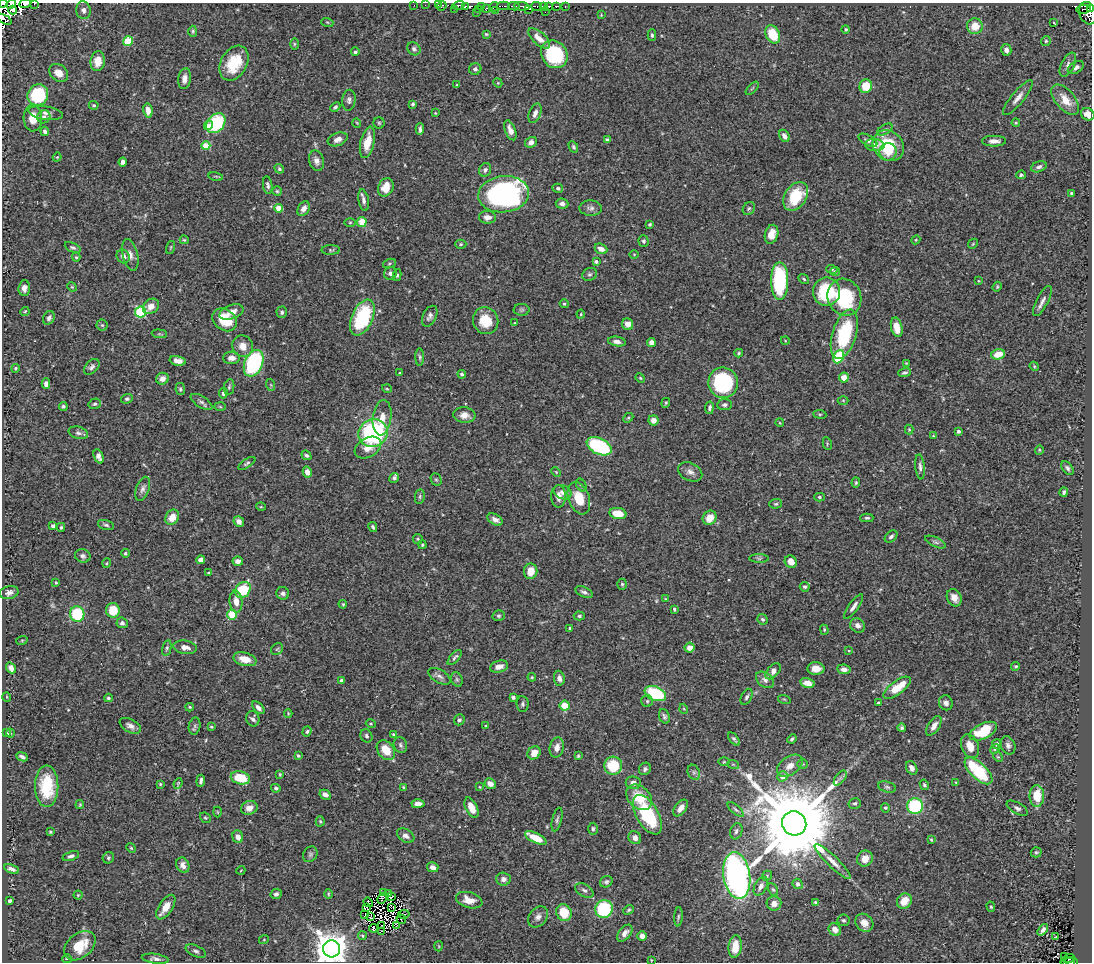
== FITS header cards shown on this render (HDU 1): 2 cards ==
NAXIS1  =                 1090
NAXIS2  =                  960

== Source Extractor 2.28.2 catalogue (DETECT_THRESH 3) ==
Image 1090 x 960 px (HDU 1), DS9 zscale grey, 1 PNG px = 1 image px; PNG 1094 x 964 px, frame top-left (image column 1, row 960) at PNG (2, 3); each listed source drawn as its Kron ellipse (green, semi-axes under 4 px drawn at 4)
Background 0.697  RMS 0.026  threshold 0.0781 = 3 sigma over >= 5 px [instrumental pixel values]
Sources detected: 491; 13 with non-positive FLUX_AUTO (blend fragments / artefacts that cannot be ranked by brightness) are neither listed nor drawn; the other 478 listed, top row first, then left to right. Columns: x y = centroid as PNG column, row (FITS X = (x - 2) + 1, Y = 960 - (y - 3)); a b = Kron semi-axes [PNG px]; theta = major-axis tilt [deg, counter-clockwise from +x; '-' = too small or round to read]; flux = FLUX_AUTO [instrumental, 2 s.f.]
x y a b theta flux
3 3 4 2 - 71
11 4 5 3 - 33
25 4 6 3 5 240
34 4 3 2 - 54
414 5 2 2 - 7.1
425 5 2 2 - 4.1
438 5 2 2 - 8.3
458 5 6 3 13 120
442 6 5 3 - 20
465 6 3 3 - 180
504 6 6 2 0 43
514 6 6 3 -7 81
522 6 8 3 -6 190
536 6 5 3 - 140
543 6 3 3 - 150
549 6 3 3 - 98
556 6 4 3 - 64
565 6 3 2 - 37
481 7 4 2 - 28
494 7 5 3 - 34
486 8 4 3 - 43
1090 8 4 3 - 110
454 9 2 2 - 29
478 9 3 2 - 13
529 9 4 2 - 45
1084 9 7 3 8 44
13 10 4 3 - 37
83 10 9 7 -81 6.7
496 10 3 3 - 2.9
476 12 3 3 - 2.9
545 12 2 2 - 1.8
1088 13 11 8 -69 320
601 15 4 4 - 1.4
4 19 8 3 -27 160
327 22 6 4 -18 2.2
1054 23 3 2 - 1.3
975 26 8 8 - 26
846 29 4 4 - 2.7
193 31 6 4 -89 2.5
486 34 3 3 - 1.9
773 34 9 7 -64 44
652 35 6 4 -89 3
539 38 13 6 -41 16
128 41 5 4 - 68
1046 41 5 5 - 2.7
294 44 6 4 -90 2.1
414 49 7 6 - 4.9
1006 50 6 5 - 6.5
355 52 4 4 - 3.2
554 54 14 12 -52 120
98 61 10 7 82 23
234 63 19 13 60 59
1068 65 13 6 63 7.5
1076 67 9 5 30 7
475 69 6 6 - 4.2
59 73 10 8 -38 17
184 79 10 6 81 9.5
498 83 5 3 - 1.6
457 85 3 3 - 1.5
866 86 7 6 - 34
752 88 8 3 45 2.3
38 95 11 10 - 110
1018 98 22 6 50 13
349 100 10 6 84 5.9
1065 100 18 9 -50 27
413 104 4 3 - 3.3
94 105 5 3 - 2.1
335 107 6 4 43 3.4
148 110 7 4 -81 14
46 113 17 7 -9 9.2
435 113 3 3 - 1.3
535 113 10 5 69 9.4
1088 114 7 6 - 13
44 117 7 6 - 5.1
33 118 13 9 -88 25
216 123 11 8 50 120
357 123 5 3 - 1.4
379 123 5 5 - 2.6
1016 123 4 4 - 2
208 126 5 4 - 7.2
420 129 6 3 86 4.1
510 130 10 5 -69 12
885 130 8 4 31 3.6
45 131 4 3 - 4.3
784 136 6 4 -61 8.4
338 139 10 6 21 10
607 140 4 4 - 3.8
868 140 10 5 -28 5
994 141 12 5 0 10
367 142 16 7 77 30
531 142 6 5 - 8
875 145 10 6 -7 17
206 146 4 4 - 45
888 146 17 14 -43 68
573 147 6 4 -61 3.2
888 152 9 8 - 20
57 157 4 3 - 1.6
316 161 10 7 -76 9.2
123 162 4 4 - 6
1039 167 8 5 22 6.1
279 169 5 4 - 2.7
485 170 7 6 - 5.1
1021 175 5 4 - 2.9
216 176 7 3 -13 1.9
268 185 9 4 -81 4.8
386 187 9 7 64 28
558 188 5 4 - 3.7
277 191 5 5 - 2.6
1071 193 3 3 - 2.5
504 194 25 18 7 400
796 196 15 11 56 68
364 200 11 5 -80 7.1
562 204 6 5 - 6.7
279 208 4 4 - 37
591 208 11 7 -2 7
749 208 7 5 56 3.1
304 209 8 5 57 10
487 217 8 6 0 11
350 222 5 3 - 1.8
362 222 5 5 - 29
650 224 4 3 - 2.2
771 234 10 6 74 22
184 240 4 3 - 1.9
916 240 4 4 - 1.7
644 241 6 5 - 3.3
461 244 5 4 - 2.4
973 244 5 4 - 1.9
73 247 8 4 -24 3.3
171 247 7 3 71 1.8
601 249 6 5 - 11
331 250 9 5 1 3.3
634 254 4 3 - 1.5
130 255 16 7 -77 11
123 256 7 6 - 9.8
76 257 4 4 - 2.4
596 262 4 3 - 4
389 264 6 4 19 2.8
832 269 6 4 -16 2.6
835 271 5 3 - 2.1
390 273 6 6 - 6.1
590 274 8 6 28 4
397 275 6 4 79 2.8
804 279 6 4 -37 2.4
780 281 19 8 90 160
978 281 3 3 - 1.3
72 287 5 4 - 1.9
997 287 5 4 - 2
24 288 8 6 87 9.4
826 292 14 13 - 100
844 297 19 16 -65 120
1042 301 17 5 63 9.2
564 304 4 4 - 2.2
151 306 9 7 41 16
522 310 8 6 1 3.3
25 311 4 3 - 2.1
140 312 5 5 - 140
231 312 12 7 20 13
282 312 6 5 - 4
581 314 4 4 - 1.7
430 316 11 6 63 6.8
362 317 19 10 66 140
49 318 7 5 62 5.6
224 320 13 10 -38 53
486 321 13 12 - 43
515 323 3 3 - 1.6
628 324 6 5 - 13
102 325 5 5 - 2.9
897 327 10 5 -77 22
159 334 7 3 -5 1.9
844 334 25 12 73 130
785 340 4 3 - 1.3
617 342 9 4 -9 8.2
651 342 4 4 - 10
243 346 11 10 - 17
739 353 4 3 - 2.5
998 354 7 5 15 24
420 357 8 4 -89 3.6
839 357 7 5 65 86
231 358 8 6 1 12
178 361 8 4 -12 10
254 363 14 9 66 180
906 363 4 4 - 1.4
1034 366 5 3 - 1.9
92 367 9 6 47 5.8
15 368 4 4 - 2.3
400 373 3 3 - 1.7
904 373 6 4 18 3.8
462 374 4 4 - 3.4
640 378 5 4 - 2
844 378 5 5 - 18
162 379 6 6 - 11
723 383 15 15 - 180
46 384 5 4 - 6.5
271 385 6 4 -71 1.9
229 387 8 5 80 3.4
180 389 6 5 - 3.3
387 389 5 3 - 1.6
223 393 5 4 - 4.1
127 399 6 4 17 3.1
843 400 5 3 - 1.7
201 402 12 5 -33 5.4
666 403 5 4 - 2.2
95 404 6 5 - 3.6
725 405 7 5 5 4.3
63 406 4 4 - 3.3
220 407 6 4 -3 2
709 408 6 4 81 4.5
820 414 6 3 -7 2.4
464 415 11 8 -7 14
382 418 18 9 83 20
628 418 5 4 - 2.4
653 420 5 5 - 12
780 423 4 3 - 1.5
909 429 5 4 - 1.9
958 431 4 3 - 3.3
78 433 10 6 -16 5.3
373 433 15 13 29 240
933 436 4 3 - 1.7
827 443 6 4 -81 2.2
599 446 13 8 -26 170
368 448 14 9 30 19
1039 450 4 4 - 1.8
306 455 5 4 - 3.9
99 456 7 4 -67 6.9
247 463 10 4 33 3.5
920 467 12 4 -84 6.3
1067 468 8 5 -54 4.5
307 472 5 4 - 13
556 472 5 3 - 1.5
690 472 13 9 -26 9.9
394 478 5 4 - 4.4
436 480 6 5 - 2.8
856 483 5 4 - 2.2
581 485 7 4 -59 3.2
143 489 12 6 71 7.8
563 492 9 7 -24 8.3
1064 492 5 3 - 3.1
420 496 7 5 84 3.2
558 496 11 7 -90 12
819 497 5 4 - 2.9
579 498 17 10 -70 42
776 504 6 5 - 2.8
261 507 5 3 - 1.7
618 513 8 5 -9 31
172 517 8 6 56 21
710 518 7 6 - 22
867 518 6 4 0 3.1
495 520 8 5 -31 8.9
239 521 5 5 - 10
106 525 8 5 -16 3.7
53 526 4 4 - 5.5
61 527 4 3 - 2.2
373 527 5 3 - 3.1
891 537 7 5 44 4.4
418 539 5 5 - 2.3
936 542 11 5 -24 4.4
422 545 4 3 - 2.1
125 553 4 4 - 2.6
83 556 8 6 -21 5.5
759 558 10 4 0 3.2
200 560 4 4 - 10
238 561 5 4 - 7.8
791 562 6 6 - 13
107 563 5 3 - 1.7
531 571 8 6 80 20
209 573 4 3 - 2.4
56 583 4 3 - 2.1
622 584 5 4 - 2.6
805 587 5 5 - 3.5
243 590 9 7 51 82
584 592 9 5 -24 5.3
9 593 9 6 14 8.4
283 593 6 6 - 6.2
954 598 9 7 -63 13
665 599 4 3 - 1.4
236 602 11 6 -84 17
343 604 4 3 - 1.9
853 606 15 5 54 8.5
674 609 3 3 - 2.7
113 610 7 7 - 39
77 614 8 7 - 90
232 614 5 5 - 51
499 616 6 5 - 3.2
579 616 5 4 - 2.9
762 619 5 5 - 3
122 623 5 5 - 4.5
857 625 8 6 -42 8.5
570 628 4 3 - 2.6
824 630 5 4 - 2
22 640 6 3 19 1.7
185 647 12 6 -9 12
167 648 8 4 77 3.7
690 648 5 5 - 13
277 649 6 5 - 2.9
849 651 4 3 - 1.5
455 657 9 4 48 4.3
245 659 12 6 -14 23
1016 666 4 4 - 2.6
499 667 9 6 15 13
11 668 6 4 -53 10
816 668 8 6 -2 15
844 669 6 4 -9 8
773 671 9 5 48 10
439 676 12 6 -31 7
532 677 4 3 - 2.1
559 678 7 5 -84 7.7
457 679 7 5 -69 3.4
341 680 3 3 - 4
765 680 10 7 -37 7.2
808 683 7 5 -13 14
897 688 16 6 36 44
655 694 11 7 -22 120
7 697 5 3 - 1.4
513 697 4 3 - 3.8
747 697 9 5 63 4.2
108 698 4 3 - 2.8
784 699 6 4 -18 1.9
647 701 6 6 - 3.4
878 703 3 3 - 2
946 703 7 6 - 6.6
522 704 8 6 -83 3.9
565 706 5 5 - 29
190 707 4 3 - 1.9
258 708 7 4 -46 7.7
684 709 5 3 - 1.6
288 713 4 3 - 1.8
664 716 7 5 -68 4.3
253 719 8 6 -72 6.1
459 720 5 5 - 4.6
371 724 5 3 - 2
130 726 11 6 -28 8.4
195 726 8 6 77 4.3
486 726 3 3 - 2.8
934 726 11 5 57 9.7
211 727 3 2 - 1.8
902 728 4 4 - 3.2
307 731 5 4 - 2.7
983 731 15 7 26 64
7 733 4 2 - 1.7
11 733 4 3 - 1.3
394 734 4 3 - 2.8
366 736 7 5 -62 4.4
734 739 7 4 -50 3.4
792 739 5 3 - 3
997 744 5 5 - 6.1
400 745 8 6 -68 5
1008 745 9 7 -66 7.3
970 746 12 8 -67 20
557 747 10 7 77 11
995 749 5 4 - 2
386 750 11 8 -52 30
534 753 7 6 - 19
298 756 3 3 - 2.8
578 756 4 3 - 2
22 757 6 3 -25 4.4
998 757 5 4 - 2
724 762 6 4 1 2.1
733 764 6 3 -18 2.5
802 764 5 4 - 2.2
613 766 9 9 - 60
790 766 14 9 36 16
912 768 7 5 -61 9.6
645 769 6 5 - 4.7
978 771 17 8 -44 110
694 772 8 6 -68 4.6
280 774 4 3 - 1.9
782 776 5 5 - 15
240 778 10 6 -13 51
840 778 9 4 53 5.2
201 781 6 3 85 5.2
956 782 4 3 - 1.5
178 783 5 3 - 1.7
633 783 7 6 - 8.7
160 784 4 4 - 1.9
490 784 6 5 - 11
924 785 5 4 - 3
47 786 21 11 -90 67
480 787 4 2 - 1.3
887 787 9 5 -15 4
276 788 4 3 - 3.6
404 788 4 3 - 2.8
325 795 6 4 -29 7.9
1037 796 11 7 -90 41
639 797 14 10 -44 46
855 803 6 5 - 3.5
418 804 6 4 2 8.3
80 805 4 3 - 1.9
915 806 8 7 - 150
249 808 8 6 21 12
471 808 11 6 -64 20
681 808 9 5 52 12
885 808 5 4 - 2.4
1017 808 12 5 -30 5.7
736 810 10 4 -41 4.2
217 812 5 3 - 1.5
647 815 22 11 -60 130
205 818 6 4 -41 2.4
557 819 12 5 76 4.5
320 821 5 4 - 2.2
794 823 12 12 - 37000
593 829 6 4 87 3
736 831 8 6 72 5.2
50 832 3 3 - 2.1
406 836 9 6 -32 8.1
238 837 6 5 - 10
536 838 12 5 -27 37
635 838 7 6 - 7.6
931 840 3 2 - 1.9
131 848 5 4 - 2.2
1036 852 5 5 - 2.8
310 854 8 6 55 4.1
71 856 9 4 19 4.9
108 858 6 5 - 3.2
865 859 8 7 - 19
833 862 24 5 -44 15
183 865 8 6 -65 9.9
433 867 6 5 - 7.1
12 869 8 3 -22 6.4
241 870 4 3 - 1.3
737 875 23 13 -81 910
767 876 5 4 - 2.5
503 879 7 6 - 8.6
606 882 6 5 - 4
798 884 5 5 - 5.9
761 886 10 6 62 8.8
584 890 10 6 -30 5.5
773 890 6 4 -61 2.7
383 893 3 2 - 2.9
276 894 6 5 - 4.5
328 894 5 3 - 1.8
389 894 3 2 - 4.4
78 895 4 4 - 2.1
392 897 4 2 - 3.4
382 899 6 3 66 0.52
469 900 13 7 -16 24
10 901 4 3 - 3.2
904 901 8 7 - 27
368 902 5 3 - 1.1
815 902 3 3 - 2.5
774 903 7 7 - 12
166 907 14 7 57 20
366 907 3 2 - 1.9
991 907 5 4 - 2.4
392 908 4 2 - 2.5
604 909 9 8 - 110
629 910 6 4 40 2.7
564 913 9 7 -64 38
404 914 6 2 7 9.4
365 915 2 2 - 0.16
371 917 4 2 - 1.1
538 917 11 8 52 10
678 917 9 4 85 3.4
401 919 5 2 - 2.4
844 920 6 6 - 3.7
864 923 10 8 -46 14
381 925 2 2 - 3.3
397 926 3 2 - 0.96
373 928 4 3 - 0.76
835 930 7 5 -45 14
1043 930 6 4 50 7.7
382 931 3 2 - 1.8
625 933 10 6 51 12
362 936 4 3 - 2.2
642 936 5 4 - 11
1056 936 3 2 - 1
264 939 5 3 - 1.4
80 946 17 12 40 45
439 946 5 3 - 1.5
735 947 11 6 84 32
331 949 8 8 - 3800
196 951 11 5 -25 4.8
1065 957 4 2 - 1.5
67 959 5 3 - 2.2
155 959 13 5 -7 6.3
1069 959 6 2 18 13
651 960 4 2 - 1.3
1071 961 6 3 -9 48
1068 962 7 2 -6 47
At the frame edge (FLAGS 8, measured only in part): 9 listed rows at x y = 3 3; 11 4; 25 4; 34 4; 1090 8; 4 19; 1088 114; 1071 961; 1068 962
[13 non-positive-flux detections neither listed nor drawn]